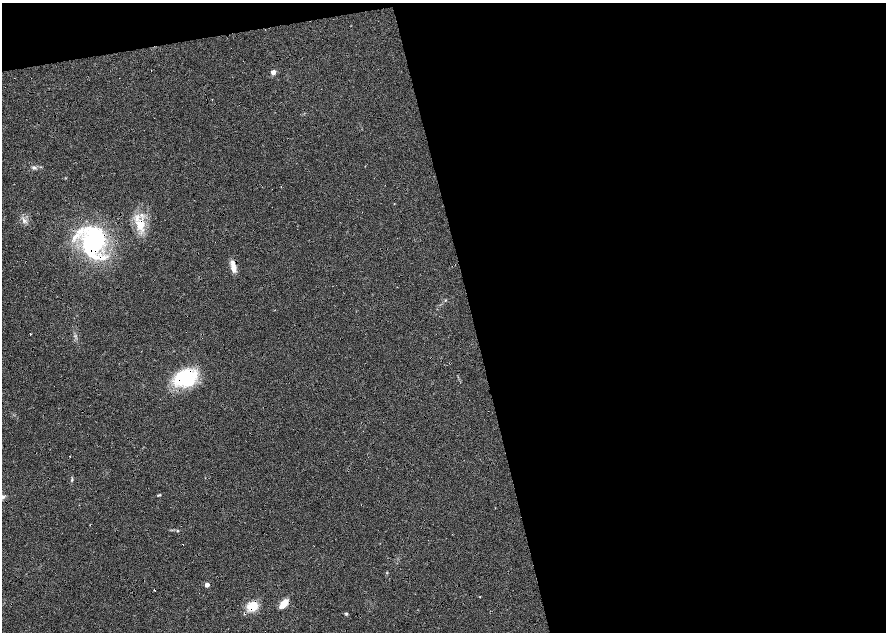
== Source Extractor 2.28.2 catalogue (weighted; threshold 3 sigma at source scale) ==
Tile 4 of 4 x 4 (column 4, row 1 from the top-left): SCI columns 5315-7082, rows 3836-5095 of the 7092 x 5198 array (HDU 1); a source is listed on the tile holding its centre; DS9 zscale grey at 2 x 2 block average (1 PNG px = mean of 2 x 2 image px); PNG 888 x 634 px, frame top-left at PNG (2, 3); no overlay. Shown black and unused: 51% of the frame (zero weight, under 4 of 8 exposures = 4% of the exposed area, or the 3 px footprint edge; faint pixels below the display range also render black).
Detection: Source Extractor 2.28.2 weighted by HDU 2 'WHT'; one run over the whole footprint, this tile lists its part. Background 0.023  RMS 0.0036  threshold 0.0146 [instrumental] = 3 sigma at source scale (4.09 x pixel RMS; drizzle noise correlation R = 1.36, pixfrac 0.8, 0.0396/0.0396 arcsec/px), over >= 5 px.
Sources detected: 26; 4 cosmic-ray / hot-pixel residue — not listed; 3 inside a brighter listed object's ellipse — not listed separately; the other 19 listed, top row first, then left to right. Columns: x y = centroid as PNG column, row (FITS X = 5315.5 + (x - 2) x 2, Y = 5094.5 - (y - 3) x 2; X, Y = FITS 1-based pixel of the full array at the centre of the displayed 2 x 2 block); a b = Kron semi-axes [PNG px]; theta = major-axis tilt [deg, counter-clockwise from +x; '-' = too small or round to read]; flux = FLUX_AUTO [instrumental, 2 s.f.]
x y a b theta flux
273 72 3 3 - 7.4
212 99 2 2 - 0.36
34 167 5 4 - 1.6
281 187 2 2 - 0.26
24 221 7 3 -50 1.9
140 224 13 11 65 13
93 242 37 24 83 85
233 267 16 5 -80 6.4
445 300 3 2 - 0.47
31 334 2 2 - 1.1
185 377 24 17 17 47
70 456 2 2 - 0.36
159 495 5 2 - 0.66
2 497 9 5 2 3.4
177 531 3 2 - 0.55
207 585 3 3 - 7.8
284 604 9 5 49 10
252 606 12 9 37 13
346 613 4 3 - 1
Overlapping masked pixels (flux is a lower limit): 5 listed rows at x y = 140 224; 93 242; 233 267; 185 377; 252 606
Isophote crosses this tile's border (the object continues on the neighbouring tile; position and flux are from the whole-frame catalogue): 1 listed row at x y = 2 497